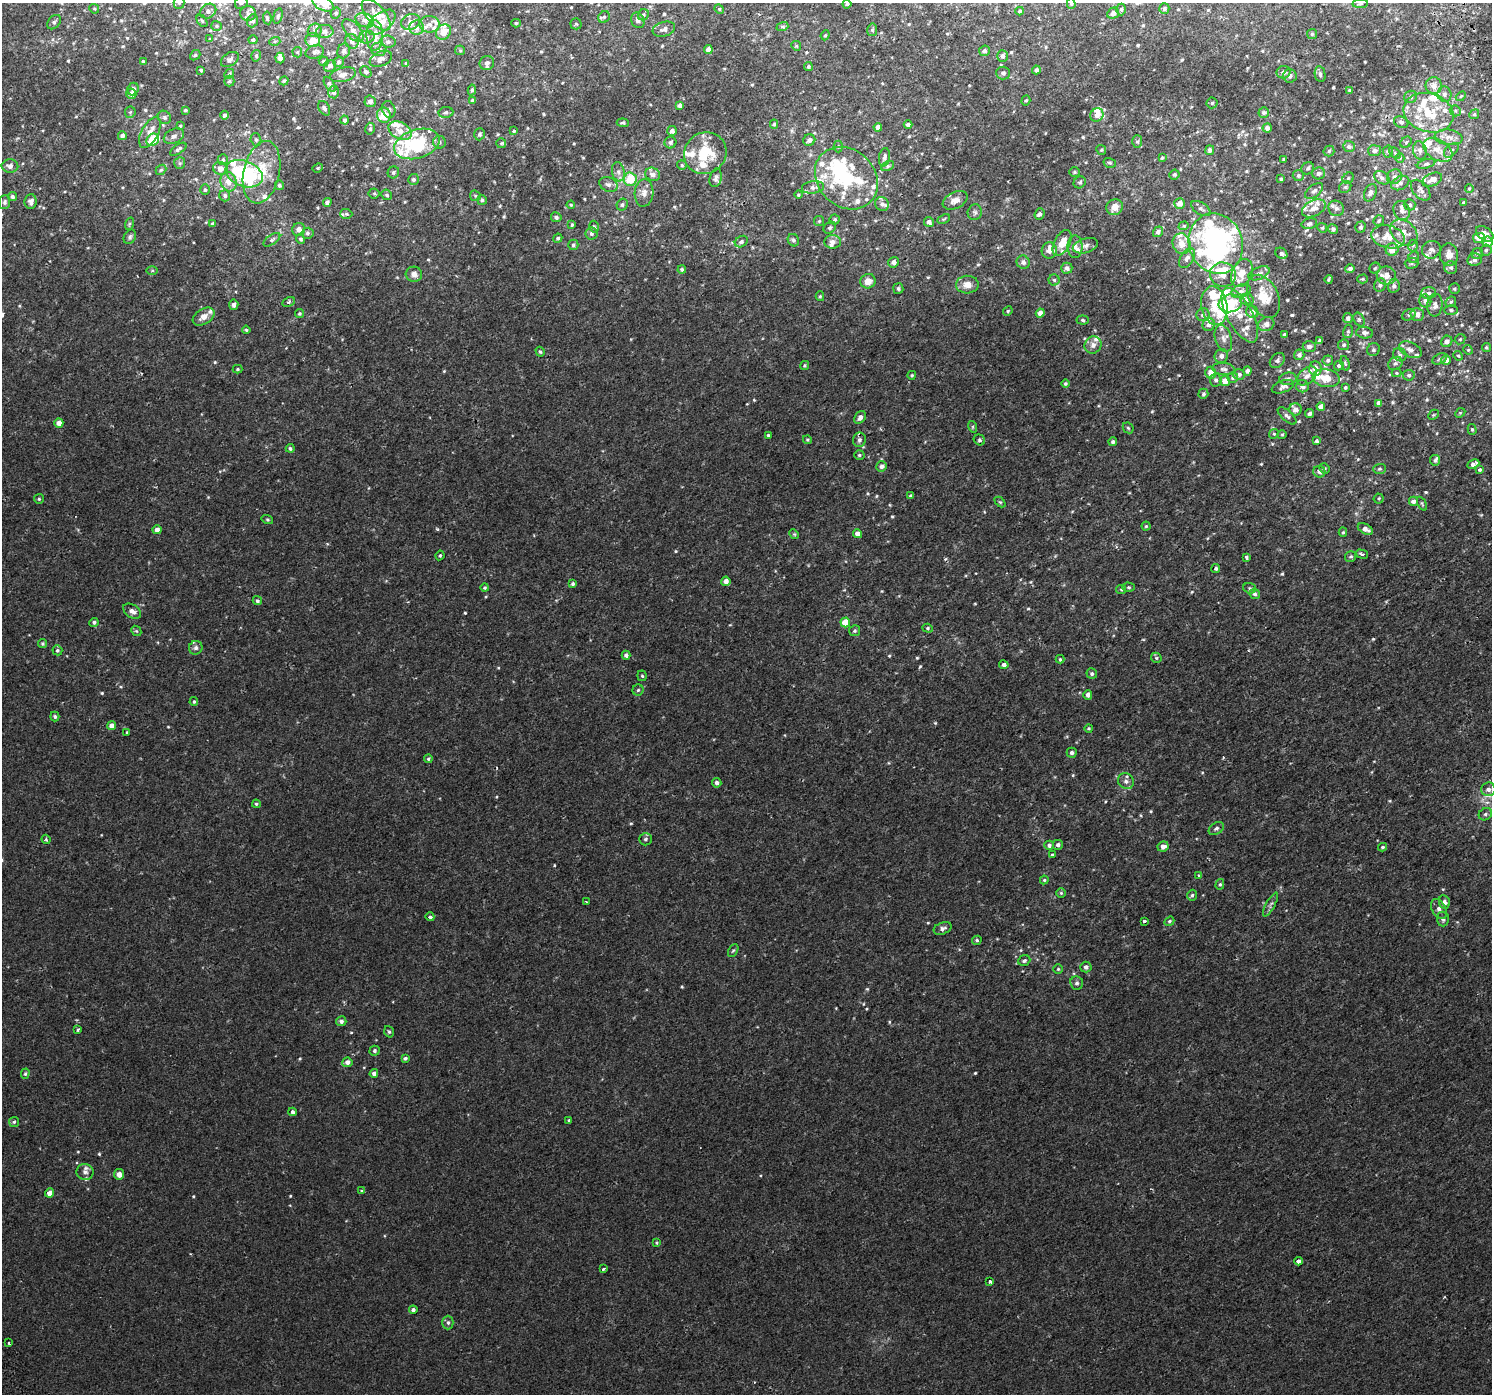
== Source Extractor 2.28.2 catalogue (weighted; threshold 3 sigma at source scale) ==
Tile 10 of 4 x 4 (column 2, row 3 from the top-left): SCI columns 1538-3027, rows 1561-2952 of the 6060 x 5968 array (HDU 1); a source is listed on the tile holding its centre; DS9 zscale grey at full resolution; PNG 1494 x 1396 px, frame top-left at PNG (2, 3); each listed source drawn as its Kron ellipse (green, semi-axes under 4 px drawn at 4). Shown black and unused: <1% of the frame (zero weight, under 2 of 3 exposures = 3% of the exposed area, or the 3 px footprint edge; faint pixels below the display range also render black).
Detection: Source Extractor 2.28.2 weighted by HDU 2 'WHT'; one run over the whole footprint, this tile lists its part. Background 0.00238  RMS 0.0026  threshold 0.0118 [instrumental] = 3 sigma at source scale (4.5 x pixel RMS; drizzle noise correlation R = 1.50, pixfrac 1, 0.0396/0.0396 arcsec/px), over >= 5 px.
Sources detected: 739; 7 inside a brighter object's white glare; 1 cosmic-ray / hot-pixel residue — neither listed nor drawn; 106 inside a brighter listed object's ellipse — not listed separately; of the other 625, all 500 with FLUX_AUTO >= 0.299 (the completeness limit of this list) listed and drawn (125 fainter detections not listed), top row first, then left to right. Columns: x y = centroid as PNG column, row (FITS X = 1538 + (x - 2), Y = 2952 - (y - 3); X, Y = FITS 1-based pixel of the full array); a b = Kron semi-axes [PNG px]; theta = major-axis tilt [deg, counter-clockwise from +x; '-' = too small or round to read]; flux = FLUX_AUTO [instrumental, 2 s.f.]
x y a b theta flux
179 3 6 5 - 0.46
241 3 7 6 - 0.61
323 3 11 6 -29 1.3
1071 3 5 4 - 0.36
847 4 4 3 - 0.38
1360 4 8 3 6 0.35
94 9 5 4 - 0.34
719 9 5 4 - 0.31
1121 9 6 4 -90 0.49
1164 9 5 5 - 0.54
208 11 8 7 - 1.2
1020 11 4 3 - 0.37
248 13 8 7 - 0.94
336 13 5 5 - 0.49
1113 13 6 5 - 1.2
376 15 19 9 -49 2.8
643 15 6 5 - 0.61
278 16 8 4 75 0.51
604 17 6 5 - 0.47
267 18 6 4 -82 0.53
365 20 10 6 -24 1.2
638 20 8 6 -64 0.99
202 21 7 4 -54 0.41
253 21 6 5 - 0.82
54 22 8 5 50 0.71
381 22 16 9 38 3
411 22 10 7 19 1.4
516 23 4 4 - 0.35
429 24 10 8 -2 1.5
576 24 5 5 - 0.36
217 26 5 5 - 0.46
782 27 6 4 17 0.47
417 28 7 7 - 1.1
664 29 11 7 17 1.4
315 30 7 6 - 0.74
353 30 13 7 -48 1.6
872 30 6 5 - 0.49
325 31 8 6 3 0.99
443 32 8 6 47 2.8
1312 34 5 5 - 0.33
825 35 5 4 - 0.33
375 36 15 8 89 2.7
367 37 8 6 17 0.82
210 39 4 4 - 0.36
253 40 4 4 - 0.52
313 40 7 7 - 2.5
275 41 5 3 - 0.32
352 41 7 6 - 1.4
388 42 7 6 - 0.74
796 46 5 4 - 0.34
379 49 7 7 - 1.1
708 49 4 4 - 1.4
460 50 5 4 - 0.32
344 51 7 6 - 0.63
984 51 5 5 - 0.85
297 52 5 5 - 0.32
315 52 9 6 15 0.83
195 55 6 4 42 0.36
256 56 6 4 76 0.45
1002 56 5 5 - 0.78
280 58 5 4 - 1.7
230 59 10 6 35 0.8
381 59 12 7 24 1.3
143 61 4 3 - 0.33
324 61 5 4 - 0.51
339 62 5 4 - 0.45
406 63 4 4 - 0.3
487 63 7 7 - 0.75
330 66 6 5 - 0.97
808 66 4 4 - 0.45
201 70 3 3 - 0.4
1036 70 4 4 - 0.79
366 72 6 5 - 0.57
1284 72 7 6 - 0.9
1003 73 7 6 - 0.75
229 74 5 4 - 0.36
1320 74 8 5 -80 0.54
343 75 13 7 13 1.5
1290 76 7 7 - 0.85
229 81 5 5 - 0.33
284 81 5 4 - 0.41
330 84 8 4 -56 0.63
1434 86 8 8 - 1.7
133 89 6 5 - 0.71
472 90 5 4 - 0.45
1350 91 3 3 - 0.44
334 92 6 5 - 0.98
131 94 5 5 - 1.5
1444 94 8 7 - 0.81
1461 96 6 3 43 0.3
1411 97 7 6 - 0.56
473 100 4 4 - 0.58
1026 100 5 4 - 0.37
370 101 6 5 - 1.2
1212 103 5 5 - 0.46
680 105 4 4 - 0.97
324 108 8 5 -60 0.75
389 109 8 6 -73 0.77
185 110 4 3 - 0.43
1455 111 6 5 - 0.4
130 112 6 5 - 0.4
446 112 7 5 8 0.6
1264 113 5 5 - 0.51
1429 113 25 19 -17 9.4
1474 114 5 4 - 0.34
224 115 4 4 - 0.7
384 115 7 7 - 3.7
1097 115 7 6 - 1.7
164 117 7 6 - 0.62
345 120 4 4 - 0.56
1401 122 7 5 -26 0.65
623 123 6 3 -5 0.39
774 124 4 4 - 0.36
908 124 4 4 - 0.73
180 126 4 4 - 0.31
878 127 4 4 - 1.7
1267 128 4 4 - 0.95
370 129 6 4 77 0.5
400 131 12 8 -29 2.5
513 131 3 3 - 0.57
672 131 5 5 - 0.96
150 132 17 8 62 2.7
479 134 6 5 - 0.54
122 136 4 4 - 0.78
174 136 10 7 26 1
1448 137 14 8 -7 1.8
153 140 7 5 42 6.2
256 140 6 5 - 0.52
809 140 6 5 - 1
1137 141 6 5 - 0.49
439 142 6 6 - 0.7
670 142 6 6 - 0.66
1406 142 6 5 - 0.42
501 143 5 5 - 0.3
417 144 23 14 17 19
838 146 6 4 89 0.4
1349 146 6 5 - 0.9
178 149 9 4 33 0.67
1101 150 5 4 - 0.39
1210 150 5 4 - 0.86
1420 150 9 6 -77 1
1438 150 16 10 -32 3
1451 150 9 5 44 0.58
1329 151 5 5 - 0.42
1374 151 6 5 - 0.86
1388 152 6 5 - 0.39
705 153 22 20 38 10
1395 153 7 4 -45 0.36
884 157 9 5 82 0.92
1162 158 4 3 - 0.34
1400 158 5 4 - 0.31
1284 159 3 3 - 0.55
223 160 5 5 - 0.46
180 163 6 5 - 0.47
1110 163 6 5 - 0.42
1426 164 9 4 16 0.48
682 165 5 5 - 0.37
10 166 8 6 -1 1.1
888 166 7 4 28 0.45
318 168 5 4 - 0.3
1308 168 6 5 - 0.57
220 169 7 6 - 1.9
161 170 6 4 41 0.4
262 172 32 18 77 9
393 172 6 5 - 0.59
618 172 10 6 -79 1
1074 172 5 4 - 0.33
1319 173 6 6 - 0.87
244 174 19 12 -21 27
653 174 7 6 - 1.3
1174 175 5 5 - 0.45
1298 175 5 5 - 0.58
1394 177 8 7 - 0.88
716 178 9 6 77 0.75
846 178 34 28 -44 17
1348 178 6 5 - 0.42
1382 178 8 6 -32 0.88
413 179 5 5 - 0.62
630 179 7 6 - 6.1
1281 179 3 3 - 0.36
1432 180 10 6 22 1.7
228 182 10 8 -72 2.3
1080 182 6 5 - 0.51
1400 183 9 6 27 1
608 184 9 7 -25 1
279 185 5 4 - 0.55
813 187 11 6 7 1
1345 187 6 5 - 0.52
1469 188 4 3 - 0.3
205 190 5 4 - 0.38
1421 190 12 7 -49 0.95
1314 191 10 6 38 0.89
374 193 5 5 - 0.37
644 193 13 9 85 1.8
1370 193 9 6 67 0.97
387 195 5 5 - 0.49
798 195 4 4 - 0.33
225 196 6 5 - 0.75
475 196 5 5 - 0.37
12 197 4 4 - 0.61
482 200 5 5 - 0.41
955 200 13 8 27 1.8
31 201 7 6 - 0.87
5 202 7 5 86 0.57
327 202 4 4 - 0.58
1180 203 5 5 - 2
1463 203 3 3 - 0.42
882 204 7 6 - 0.82
571 205 4 4 - 0.32
622 205 6 5 - 0.53
1410 205 6 5 - 0.54
1115 207 8 7 - 2.2
1314 208 13 8 27 1.8
1336 208 8 7 - 0.92
1201 209 11 5 -31 0.79
1402 210 10 8 -64 1.2
975 212 8 7 - 0.69
346 214 6 5 - 0.46
1040 214 6 5 - 0.67
556 217 5 5 - 0.64
944 219 7 4 25 0.36
835 220 5 5 - 0.47
1379 220 6 5 - 0.42
819 221 5 5 - 0.38
929 222 5 4 - 0.88
129 224 6 4 71 0.4
212 224 4 4 - 0.56
1309 224 8 5 14 0.68
572 225 3 3 - 0.35
1184 226 5 4 - 0.32
594 227 6 4 -75 0.36
1360 227 6 5 - 0.68
830 228 6 5 - 0.53
1322 228 5 4 - 0.32
299 229 6 6 - 1.3
1333 229 5 4 - 0.58
1158 232 5 4 - 0.83
307 233 6 5 - 0.55
1404 233 15 11 -41 2.9
591 234 6 6 - 0.63
1485 234 10 6 -37 1.8
130 237 8 5 62 0.62
1388 237 17 11 -14 4
558 238 5 4 - 0.5
1479 238 6 5 - 3.1
301 239 5 4 - 0.44
272 240 9 4 35 0.66
793 240 6 5 - 0.68
741 242 7 5 34 0.68
832 242 8 7 - 1.2
1487 242 5 5 - 2.2
1062 243 14 7 61 4.2
1216 243 31 26 -70 66
1181 244 10 9 - 2.6
573 245 5 5 - 0.51
1085 246 13 7 16 1.1
1413 246 6 5 - 0.39
1075 247 11 7 -90 1.4
1392 249 6 6 - 2
1431 250 9 8 - 1.1
1486 250 5 5 - 0.4
1049 251 8 7 - 1.5
1281 253 6 5 - 0.8
1477 253 6 5 - 0.61
1449 255 11 9 -84 1.9
1414 257 6 5 - 0.49
1187 258 11 6 61 1.2
1474 260 7 6 - 0.95
894 262 5 5 - 1.1
1023 262 7 6 - 0.95
1412 263 7 5 1 0.48
1067 268 5 5 - 0.95
1375 268 5 5 - 0.47
1451 268 6 6 - 0.63
682 269 4 4 - 0.51
1350 269 5 4 - 0.77
152 270 6 4 1 0.33
1242 273 15 10 66 3.1
1259 273 11 6 24 0.87
414 274 8 7 - 1.4
1223 275 13 12 - 2.6
1386 276 9 9 - 2.2
1329 279 4 3 - 0.38
1362 279 5 4 - 0.31
1054 280 5 5 - 0.44
868 281 8 7 - 2.1
967 285 11 9 3 2.3
1380 285 7 6 - 0.78
1394 286 7 6 - 0.78
898 289 5 5 - 0.57
1454 289 5 5 - 0.41
1241 291 10 6 21 1.1
1429 293 7 5 -2 0.69
820 296 5 4 - 0.33
1263 296 23 14 -64 6.1
1247 299 7 6 - 0.82
1425 301 6 6 - 0.98
289 302 6 4 27 0.5
1451 302 6 4 45 0.39
1230 303 12 9 13 6.4
234 305 5 5 - 0.75
1435 305 11 7 84 1.3
1214 306 20 13 -80 6
1451 310 7 5 -2 0.42
1008 311 5 4 - 0.32
1252 312 6 6 - 1.4
1040 313 4 4 - 1.6
299 314 4 4 - 0.38
1417 314 7 6 - 1.7
1203 315 6 6 - 0.99
1240 315 30 12 -61 5.4
1409 315 7 5 23 0.59
204 317 12 7 32 1.8
1348 318 5 4 - 1
1359 319 7 5 -63 0.54
1083 320 6 4 -7 0.52
1266 324 8 7 - 1.6
1209 325 6 5 - 0.92
246 330 4 4 - 0.32
1348 331 6 5 - 0.43
1365 333 8 5 -6 0.83
1284 335 4 3 - 0.57
1223 338 14 8 -73 1.5
1460 339 5 4 - 0.36
1319 340 4 4 - 0.4
1447 341 6 5 - 1.1
1093 345 9 8 - 1.4
1344 345 5 5 - 0.54
1309 346 6 5 - 0.99
1486 347 4 4 - 0.42
1373 350 7 6 - 0.56
1410 350 12 7 -27 1.3
1468 350 5 4 - 0.31
540 352 5 4 - 0.48
1299 355 5 5 - 0.87
1400 355 7 6 - 0.77
1221 356 7 6 - 1
1458 356 5 4 - 0.34
1440 359 8 5 27 0.51
1277 360 8 6 46 0.69
1328 360 5 5 - 0.62
1446 360 5 5 - 1.3
1345 363 7 3 -72 0.34
1395 363 8 6 35 0.75
804 365 4 4 - 0.35
1339 365 5 4 - 0.63
1315 368 7 6 - 1.6
238 369 5 4 - 0.31
1224 369 11 6 -5 0.88
1247 371 4 4 - 0.87
1211 373 6 5 - 2.4
1396 373 5 4 - 0.31
912 375 4 4 - 0.34
1239 375 6 5 - 0.67
1409 375 6 5 - 0.63
1307 376 11 7 42 1.4
1233 377 5 5 - 0.6
1326 378 14 9 -9 3.2
1288 379 8 6 8 0.77
1216 380 6 6 - 0.76
1225 381 5 5 - 3
1065 384 4 4 - 0.42
1302 386 6 6 - 1.1
1283 387 12 6 19 0.94
1345 388 3 3 - 0.4
1203 394 5 5 - 0.53
1379 403 4 4 - 1.3
1321 407 4 4 - 1.6
1295 409 6 6 - 1.3
1310 413 4 4 - 0.61
1460 413 5 4 - 0.31
1433 415 6 4 45 0.32
1287 416 11 5 -41 0.8
860 417 7 5 52 1
59 423 5 4 - 2
973 427 6 4 -73 0.34
1128 428 6 4 -45 0.37
1472 429 5 4 - 0.38
1274 434 5 4 - 0.31
768 435 4 3 - 0.32
1282 435 4 4 - 0.31
807 440 4 4 - 0.31
859 440 7 6 - 0.88
979 440 6 5 - 0.48
1316 441 4 4 - 0.43
1113 442 4 4 - 0.55
290 448 4 4 - 0.49
859 455 5 4 - 0.38
1435 460 5 5 - 0.51
1473 464 6 4 25 0.95
882 466 5 5 - 1
1324 468 5 5 - 0.46
1379 469 6 5 - 0.41
1480 469 3 3 - 0.97
1319 472 6 5 - 0.89
910 496 3 3 - 0.37
1379 498 5 5 - 0.33
39 499 5 5 - 0.37
1413 501 5 4 - 0.91
1000 502 6 4 -44 0.34
1422 504 7 4 -63 0.37
267 519 6 4 -17 0.32
1146 526 4 4 - 0.3
1365 529 8 5 -27 1.5
157 530 4 4 - 1.4
1343 532 4 4 - 0.32
794 534 5 4 - 0.33
858 534 4 4 - 1.8
1362 554 6 4 -15 0.53
440 555 5 3 - 0.32
1351 556 5 5 - 0.47
1246 557 3 3 - 0.86
1216 568 4 4 - 0.54
726 581 4 4 - 1.6
573 584 4 4 - 0.44
1128 587 6 4 0 0.4
485 588 4 4 - 0.37
1250 588 6 5 - 0.45
1121 589 5 4 - 0.31
1255 594 5 5 - 0.65
257 601 5 4 - 0.52
132 611 10 6 -33 1.3
94 622 4 4 - 0.57
845 622 5 5 - 5.4
928 628 5 4 - 0.39
136 631 6 4 -43 0.36
855 631 5 5 - 0.46
42 644 4 4 - 0.41
196 648 7 6 - 0.79
57 650 5 5 - 0.44
626 655 4 4 - 0.8
1156 658 5 5 - 0.39
1060 659 4 4 - 0.33
1004 665 5 4 - 0.92
1092 674 5 5 - 0.57
642 676 5 4 - 0.39
638 690 5 5 - 0.43
1088 695 5 4 - 1.1
194 702 4 3 - 0.33
55 717 5 4 - 0.48
112 726 4 4 - 1.9
1089 728 4 4 - 0.34
127 732 3 3 - 0.34
1072 753 5 5 - 0.65
428 759 4 4 - 0.33
1126 781 8 7 - 1.1
717 783 5 4 - 0.86
1488 789 7 7 - 1.1
256 804 4 4 - 0.41
1485 814 7 6 - 0.68
1216 828 8 5 33 0.71
46 839 5 3 - 0.42
645 839 6 6 - 0.55
1049 845 4 4 - 0.7
1058 845 5 5 - 0.68
1163 847 5 5 - 1.4
1382 847 4 4 - 0.45
1052 855 4 3 - 0.46
1198 876 4 4 - 0.44
1044 880 4 4 - 0.32
1220 884 5 4 - 0.41
1061 893 4 4 - 0.35
1192 895 6 4 72 0.46
586 901 3 2 - 0.37
1444 902 7 5 -79 1.1
1270 905 13 4 62 0.72
1439 909 11 7 -60 1.1
430 917 4 3 - 0.6
1443 919 7 6 - 0.74
1144 921 3 3 - 0.44
1169 921 5 4 - 0.37
943 928 9 6 21 0.88
977 940 5 4 - 0.43
733 950 7 4 61 0.38
1024 960 6 5 - 0.63
1086 967 5 5 - 0.76
1058 969 4 4 - 0.32
1077 983 7 6 - 0.66
341 1021 5 5 - 0.79
78 1030 3 3 - 0.32
389 1032 6 4 -72 0.41
375 1051 5 5 - 0.57
405 1058 4 3 - 0.55
347 1062 5 4 - 1.4
374 1073 4 4 - 0.91
25 1074 5 4 - 0.4
292 1112 4 4 - 0.67
569 1120 3 3 - 0.41
14 1122 5 5 - 0.44
85 1172 8 8 - 0.97
119 1174 5 5 - 2
362 1191 4 3 - 0.48
49 1193 4 4 - 2.1
656 1243 4 4 - 0.31
1299 1261 4 3 - 2.1
604 1269 4 3 - 0.46
990 1281 3 3 - 2
413 1310 4 4 - 0.77
448 1322 7 5 90 0.62
9 1343 3 2 - 0.4
Overlapping masked pixels (flux is a lower limit): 1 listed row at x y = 859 440
Isophote crosses this tile's border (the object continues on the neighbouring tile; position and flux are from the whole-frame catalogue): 6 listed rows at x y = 179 3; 241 3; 323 3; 1071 3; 208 11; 1485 814